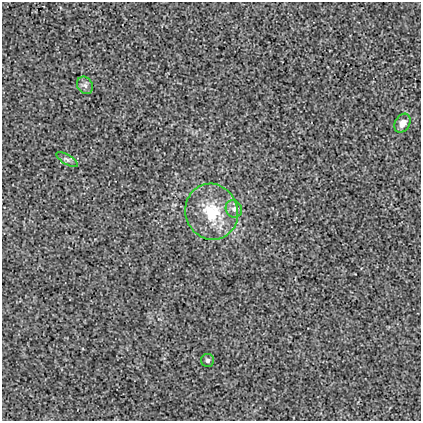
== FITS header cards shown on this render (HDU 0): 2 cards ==
NAXIS1  =                  419
NAXIS2  =                  419

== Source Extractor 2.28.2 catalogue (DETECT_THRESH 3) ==
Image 419 x 419 px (HDU 0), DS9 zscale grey, 1 PNG px = 1 image px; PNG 423 x 423 px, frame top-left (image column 1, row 419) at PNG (2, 2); each listed source drawn as its Kron ellipse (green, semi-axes under 4 px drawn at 4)
Background 0.00188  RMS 0.018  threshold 0.0526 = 3 sigma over >= 5 px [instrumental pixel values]
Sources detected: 6; all 6 listed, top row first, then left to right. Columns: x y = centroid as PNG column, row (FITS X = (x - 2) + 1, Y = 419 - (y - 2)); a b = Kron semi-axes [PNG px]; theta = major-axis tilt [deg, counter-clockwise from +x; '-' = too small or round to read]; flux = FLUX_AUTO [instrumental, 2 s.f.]
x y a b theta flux
85 85 9 7 -53 4.3
402 123 10 7 59 6.8
67 159 12 5 -31 3.4
234 209 9 8 - 5.6
212 212 28 26 -69 51
207 360 6 6 - 2.6